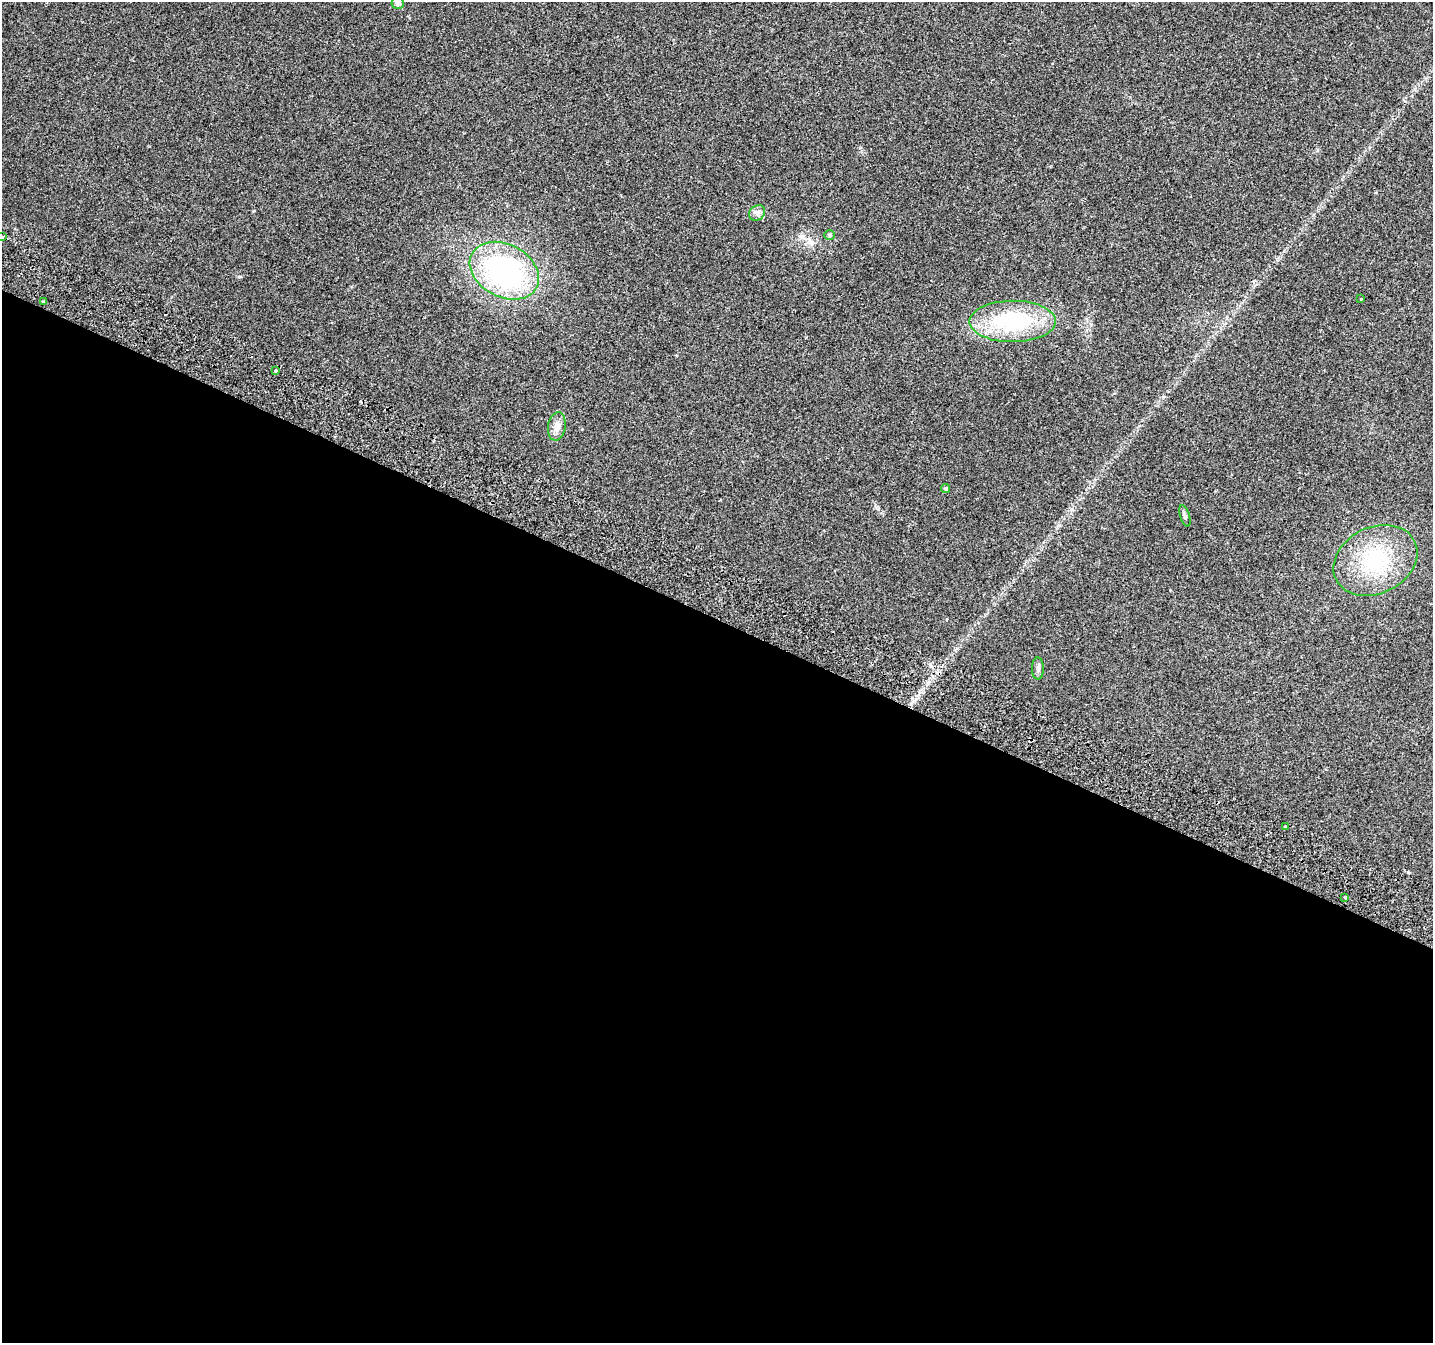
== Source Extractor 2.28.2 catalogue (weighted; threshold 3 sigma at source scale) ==
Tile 14 of 4 x 4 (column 2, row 4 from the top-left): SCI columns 1469-2899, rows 321-1661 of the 5790 x 5939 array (HDU 1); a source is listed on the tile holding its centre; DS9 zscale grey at full resolution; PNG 1435 x 1345 px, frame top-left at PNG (2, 2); each listed source drawn as its Kron ellipse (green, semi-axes under 4 px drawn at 4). Shown black and unused: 54% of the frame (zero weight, under 2 of 3 exposures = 3% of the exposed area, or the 3 px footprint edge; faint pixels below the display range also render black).
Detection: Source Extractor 2.28.2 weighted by HDU 2 'WHT'; one run over the whole footprint, this tile lists its part. Background 0.0882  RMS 0.0083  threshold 0.0372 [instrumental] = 3 sigma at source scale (4.5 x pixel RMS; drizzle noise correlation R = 1.50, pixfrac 1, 0.0396/0.0396 arcsec/px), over >= 5 px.
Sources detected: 17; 1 cosmic-ray / hot-pixel residue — neither listed nor drawn; the other 16 listed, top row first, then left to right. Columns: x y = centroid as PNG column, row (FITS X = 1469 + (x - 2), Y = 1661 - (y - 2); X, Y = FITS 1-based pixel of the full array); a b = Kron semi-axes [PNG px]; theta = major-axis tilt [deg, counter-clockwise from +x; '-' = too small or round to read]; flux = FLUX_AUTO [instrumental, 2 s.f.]
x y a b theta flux
398 3 6 6 - 3.3
757 213 8 7 - 3.2
829 235 5 5 - 1.3
2 236 3 3 - 2.3
504 271 36 26 -28 150
1361 299 3 3 - 1.1
44 301 4 3 - 1.1
1013 321 43 20 0 76
275 371 3 3 - 3.9
557 426 14 8 80 6.4
946 489 4 4 - 1.3
1185 516 11 4 -72 1.9
1375 560 44 33 26 65
1038 668 11 6 -90 2.8
1285 827 3 3 - 4.5
1345 897 3 3 - 2.3
Isophote crosses this tile's border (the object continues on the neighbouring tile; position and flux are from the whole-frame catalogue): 2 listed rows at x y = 398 3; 2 236